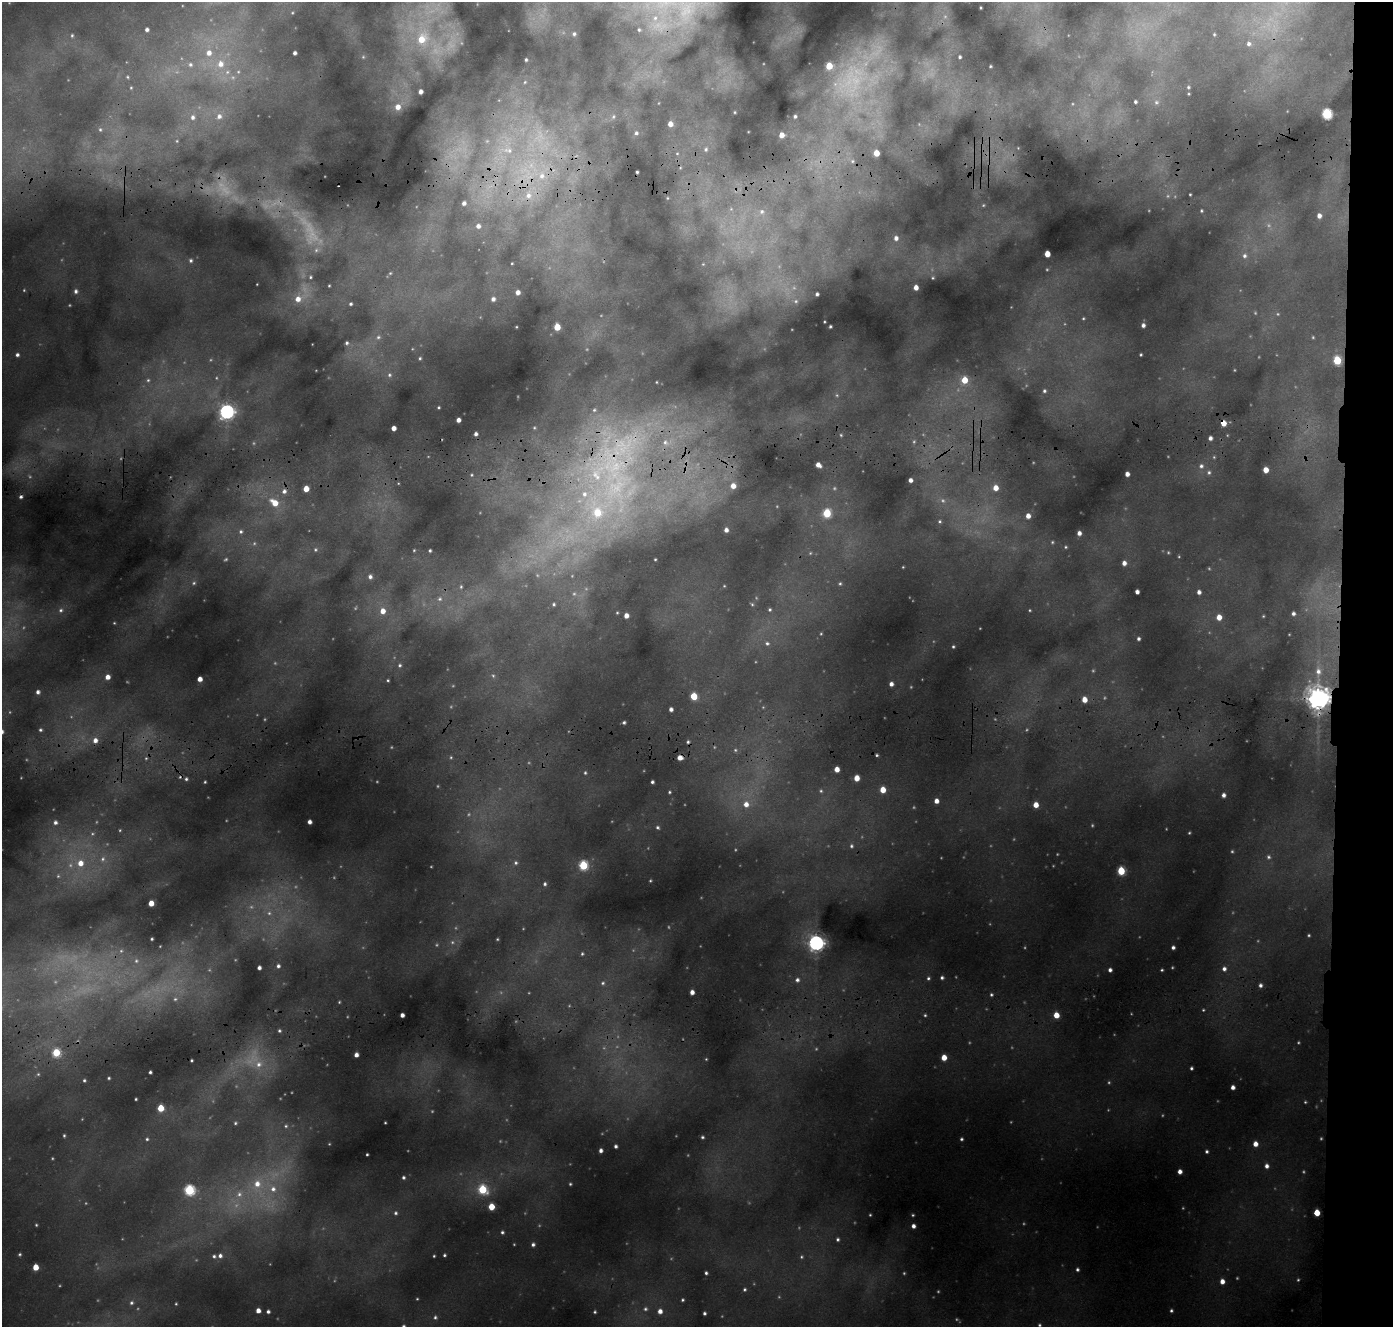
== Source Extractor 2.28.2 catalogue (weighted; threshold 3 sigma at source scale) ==
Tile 6 of 3 x 3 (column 3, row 2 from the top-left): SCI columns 2815-4205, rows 1888-3212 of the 4229 x 5098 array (HDU 1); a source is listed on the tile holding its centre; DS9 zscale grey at full resolution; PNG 1395 x 1329 px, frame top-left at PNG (2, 2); no overlay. Shown black and unused: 4% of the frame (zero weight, under 3 of 4 exposures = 24% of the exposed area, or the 3 px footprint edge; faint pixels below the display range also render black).
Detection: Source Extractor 2.28.2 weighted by HDU 2 'WHT'; one run over the whole footprint, this tile lists its part. Background 0.119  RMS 0.012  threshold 0.0524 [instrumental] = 3 sigma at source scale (4.5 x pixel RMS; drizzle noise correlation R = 1.50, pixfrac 1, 0.05/0.05 arcsec/px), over >= 5 px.
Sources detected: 408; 112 too faint to see at this stretch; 3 cosmic-ray / hot-pixel residue — not listed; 10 inside a brighter listed object's ellipse — not listed separately; the other 283 listed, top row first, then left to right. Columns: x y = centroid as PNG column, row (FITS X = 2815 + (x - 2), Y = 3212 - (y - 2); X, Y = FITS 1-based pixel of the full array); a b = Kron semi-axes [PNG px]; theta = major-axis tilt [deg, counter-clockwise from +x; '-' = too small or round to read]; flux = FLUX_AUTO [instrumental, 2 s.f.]
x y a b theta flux
981 8 3 2 - 1.1
292 13 4 4 - 1.3
655 18 11 9 64 15
147 29 4 3 - 3.8
639 30 4 4 - 2.1
574 34 4 4 - 2.6
1214 34 3 2 - 1.1
72 35 5 4 - 2
1249 44 6 6 - 4.3
437 49 34 24 -58 73
209 53 8 8 - 12
295 53 4 4 - 3.7
960 57 3 3 - 2.4
526 60 3 3 - 1.9
220 64 12 10 84 18
190 65 8 7 - 5.1
990 66 3 2 - 1.3
238 72 6 5 - 2.6
127 77 5 4 - 1.5
854 79 86 47 46 220
525 82 5 4 - 1.7
1188 87 5 4 - 2
131 88 5 4 - 1.4
420 91 4 4 - 7
1189 94 3 3 - 1.2
1135 102 3 3 - 2.3
1156 102 8 7 - 4.6
398 107 7 7 - 13
735 112 3 2 - 1
1327 114 6 5 - 130
219 116 8 8 - 7.9
193 117 7 6 - 5.3
613 117 7 5 74 2.6
670 124 5 4 - 11
100 129 7 7 - 3.8
636 133 6 5 - 3.3
781 135 4 4 - 12
177 141 5 4 - 1.4
507 147 38 24 -88 100
706 149 6 5 - 2.9
677 153 5 3 - 1.2
876 153 5 4 - 17
852 161 7 6 - 3
637 172 3 3 - 1.8
542 176 17 14 -84 34
1190 194 3 2 - 1.3
528 195 14 11 83 21
667 198 4 3 - 1
464 203 5 4 - 4.9
731 209 7 6 - 3.6
1201 211 3 3 - 1.4
762 212 8 7 - 5.9
1319 216 5 5 - 7.1
478 226 6 6 - 6.4
308 230 71 21 -57 79
896 238 6 5 - 6.5
1047 254 5 4 - 18
1244 256 7 6 - 4
191 260 6 6 - 3.3
512 263 3 2 - 0.92
703 264 6 6 - 2.5
390 273 5 4 - 1.5
310 277 5 4 - 2.1
933 278 4 3 - 1.3
257 284 3 2 - 0.81
329 286 3 2 - 1.3
916 287 4 4 - 9.7
76 291 6 6 - 4.3
518 292 4 4 - 7.4
817 294 4 4 - 3.1
298 299 14 8 26 18
493 299 5 5 - 5.1
796 301 7 7 - 4.2
351 304 3 3 - 2.2
1083 318 4 3 - 1.3
824 322 3 2 - 1.1
1143 325 4 4 - 4.2
830 326 3 3 - 1.9
516 327 3 2 - 0.88
557 327 5 5 - 26
378 337 6 6 - 3.1
347 343 5 4 - 2.6
17 355 4 4 - 3.5
1141 355 3 3 - 1.5
420 358 5 4 - 1.7
1337 360 5 5 - 58
389 375 7 7 - 4.4
148 380 5 5 - 2.2
964 380 6 5 - 24
1044 391 4 4 - 2.3
439 407 3 3 - 1.6
227 412 7 6 - 370
458 420 4 4 - 7.1
1223 423 5 4 - 15
394 428 4 4 - 8.5
534 428 4 3 - 1.2
476 434 4 3 - 4.4
841 435 4 4 - 1.4
1210 438 4 4 - 4.6
612 462 143 68 85 560
818 465 5 4 - 8.6
1201 466 8 7 - 5
1266 470 5 4 - 15
1209 472 6 6 - 3.3
1127 474 4 4 - 7.7
472 475 5 3 - 1.4
910 480 4 4 - 5.8
733 486 7 7 - 14
996 488 6 6 - 13
306 489 5 4 - 18
284 491 7 6 - 5.8
21 497 5 4 - 3.4
274 503 9 7 -40 23
827 513 6 5 - 61
1028 516 5 5 - 9.3
940 521 5 5 - 2.4
726 530 5 5 - 6.7
241 532 6 6 - 3.4
1079 533 4 4 - 6.4
1066 547 5 4 - 1.7
315 550 6 5 - 2.1
414 550 4 3 - 1.3
430 550 3 3 - 2.2
655 559 3 2 - 1.3
1124 563 5 4 - 7.2
903 567 3 2 - 1
370 577 6 5 - 4.8
194 583 6 5 - 2.2
840 583 5 4 - 1.8
724 586 3 3 - 1
461 587 7 5 -78 2.9
1137 592 4 4 - 5.5
1199 592 4 4 - 5.3
440 599 8 7 - 5.9
554 604 5 5 - 2.3
752 604 5 4 - 1.7
770 609 4 4 - 1.9
61 610 7 6 - 3.7
382 611 6 6 - 14
617 613 4 3 - 1.2
1293 613 5 5 - 4.4
626 616 4 4 - 9.8
1263 616 4 4 - 1.2
1219 617 5 5 - 14
114 623 4 3 - 1.2
1138 639 3 3 - 3
767 643 6 6 - 3.2
953 647 3 3 - 1.8
400 665 5 4 - 2.1
493 676 7 5 -66 2.7
107 677 5 4 - 9.7
200 679 4 4 - 10
388 680 3 2 - 1.3
891 684 4 4 - 6
38 692 4 4 - 4.2
694 696 5 5 - 33
1318 698 10 8 90 1300
1084 699 6 5 - 12
671 709 4 4 - 4.6
624 722 3 3 - 2.4
40 730 4 4 - 2.1
95 740 6 6 - 8.7
735 750 5 5 - 2.2
877 755 3 3 - 1.9
451 757 5 3 - 1.4
680 758 5 4 - 10
837 769 4 4 - 12
585 773 4 3 - 1.7
856 778 5 4 - 16
186 779 4 4 - 2.2
205 782 3 3 - 1.3
652 782 3 3 - 2.8
883 790 5 4 - 19
821 791 6 5 - 2.1
669 792 3 3 - 1.6
1223 795 4 4 - 4.8
936 801 4 4 - 8.6
746 804 8 8 - 12
1036 805 5 4 - 14
55 822 5 5 - 3.8
309 822 4 4 - 5.6
657 827 5 4 - 2.4
1189 833 3 2 - 1.2
851 846 6 5 - 2.7
1268 857 6 6 - 3.2
80 863 8 7 - 15
516 863 6 6 - 3.3
583 865 5 5 - 78
1121 871 5 5 - 51
650 881 3 2 - 1
545 884 5 5 - 2.8
151 903 4 4 - 16
152 939 3 3 - 1.7
816 943 6 6 - 490
1173 947 4 3 - 3.4
582 954 5 3 - 1.8
136 961 8 7 - 5
278 966 5 5 - 4
259 968 4 4 - 4.7
1224 969 5 5 - 5
1110 970 4 4 - 4.1
1162 970 3 2 - 1.5
928 978 5 4 - 2.3
942 978 4 3 - 2.7
797 980 6 6 - 4
603 983 6 5 - 2.3
1260 985 5 4 - 3.9
692 992 4 4 - 7.4
991 995 4 4 - 2.2
175 999 8 6 15 4.3
339 1002 4 3 - 1.3
1203 1010 4 3 - 1.3
402 1015 4 4 - 6.7
925 1015 4 4 - 1.9
1056 1015 4 4 - 20
279 1031 4 4 - 1.9
56 1052 5 5 - 58
356 1055 4 4 - 6.8
944 1057 5 4 - 17
706 1059 4 3 - 1.1
192 1060 3 2 - 1.5
259 1064 12 11 - 16
1191 1068 3 3 - 2.4
150 1072 3 3 - 2.6
38 1074 5 5 - 2.4
109 1078 3 3 - 1.7
84 1080 4 4 - 2.2
1233 1087 4 4 - 5.9
136 1099 3 3 - 1.5
1305 1102 4 4 - 1.4
161 1108 5 4 - 32
235 1123 4 3 - 1.6
385 1123 3 2 - 1.2
286 1126 6 5 - 2.3
64 1135 4 3 - 1.7
702 1137 3 3 - 2
147 1139 4 4 - 1.9
961 1139 4 3 - 2.2
1255 1144 5 4 - 9.8
616 1146 4 3 - 3.3
601 1150 4 4 - 4.9
1207 1151 4 3 - 2.5
367 1154 3 3 - 1.5
1267 1166 5 5 - 5.6
1180 1171 4 4 - 6.8
403 1177 3 3 - 2.4
570 1184 4 3 - 1.6
257 1185 24 15 -77 44
273 1189 11 10 - 17
482 1189 6 6 - 68
189 1190 6 5 - 120
239 1194 11 10 - 14
491 1207 5 4 - 29
396 1213 5 5 - 2.8
1317 1213 5 4 - 24
870 1215 3 3 - 1.3
36 1225 3 2 - 1.2
913 1226 4 4 - 5.9
502 1232 4 4 - 2.4
838 1239 5 5 - 2.6
533 1244 4 4 - 3.3
20 1254 3 3 - 1.7
444 1255 3 3 - 2
214 1256 5 5 - 2.7
220 1256 6 6 - 4.6
434 1256 3 3 - 1.4
35 1267 5 4 - 21
1077 1269 4 4 - 2.7
706 1273 4 3 - 2.4
1222 1281 5 5 - 9.4
744 1289 4 4 - 1.9
417 1299 3 3 - 1.2
682 1300 3 3 - 1.8
131 1303 6 5 - 2.7
176 1304 4 3 - 1.3
645 1309 6 6 - 3.1
258 1310 4 4 - 8.4
268 1311 4 4 - 3.2
660 1311 6 5 - 7.3
1171 1311 4 4 - 2.3
595 1312 4 3 - 1.8
704 1313 4 3 - 2.7
435 1317 6 5 - 3.1
Overlapping masked pixels (flux is a lower limit): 5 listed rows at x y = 308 230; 1223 423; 612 462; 1318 698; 680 758
Isophote crosses this tile's border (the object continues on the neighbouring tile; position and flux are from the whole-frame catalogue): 1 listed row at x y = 854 79